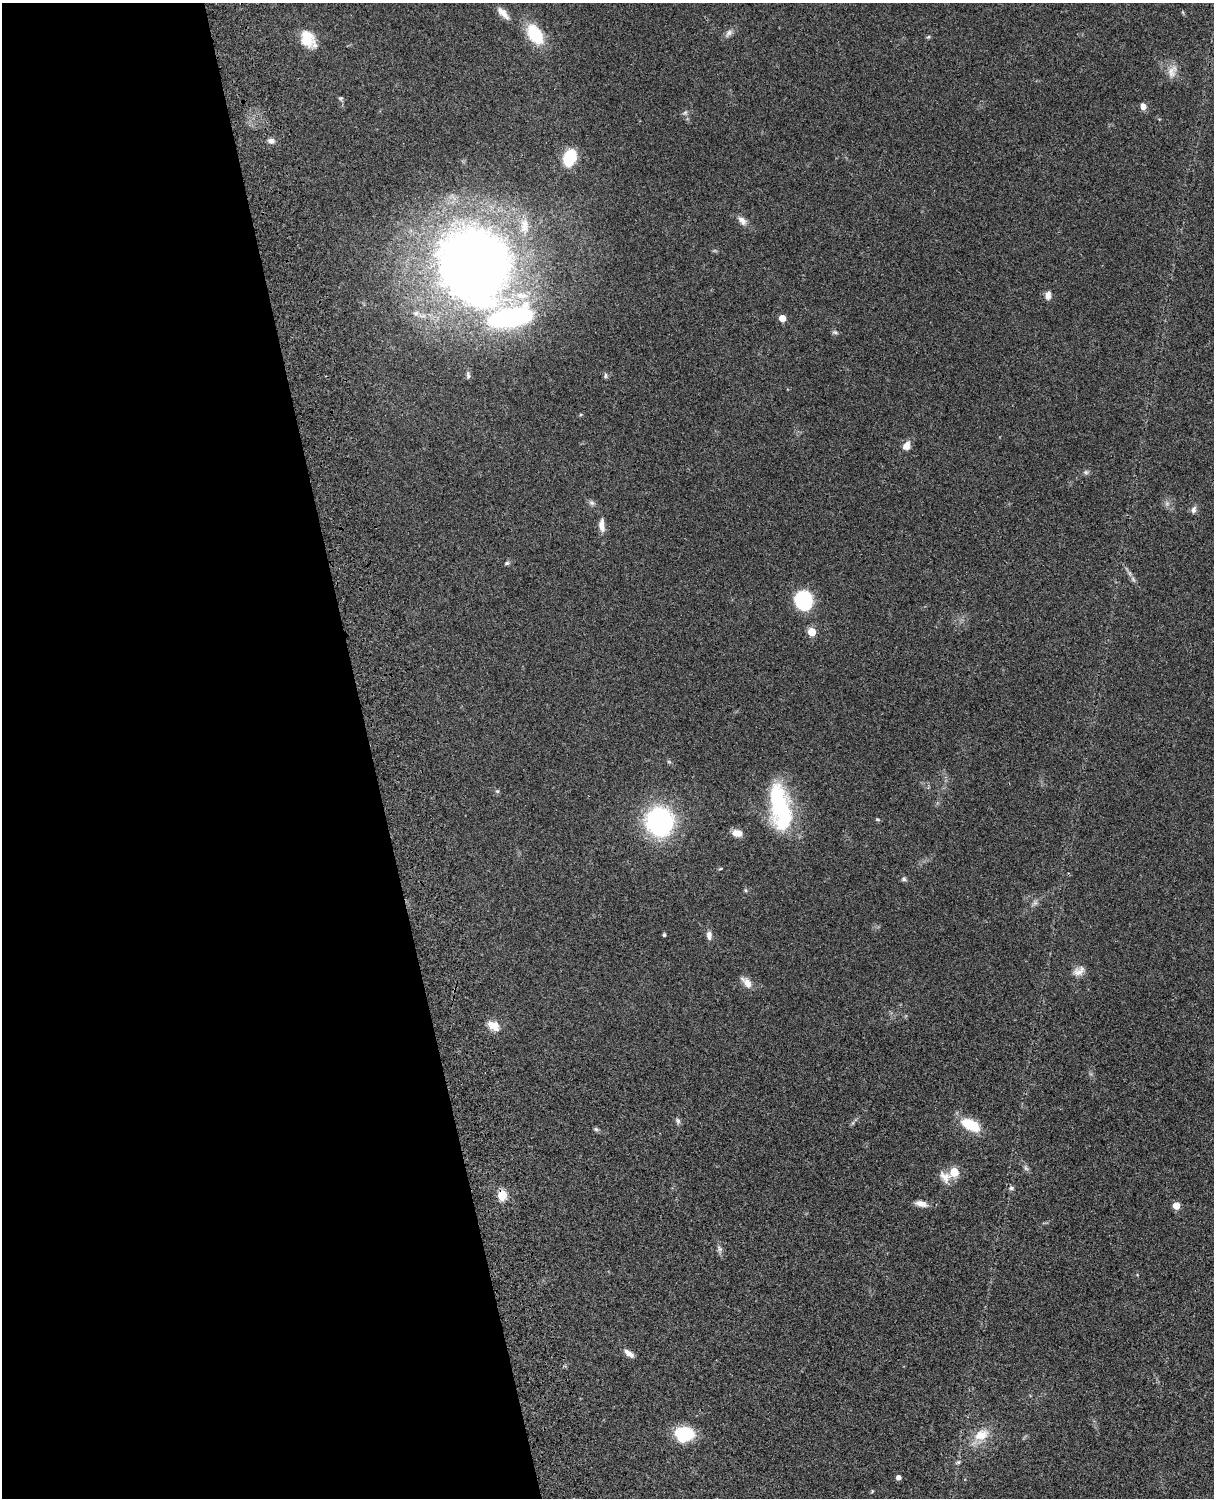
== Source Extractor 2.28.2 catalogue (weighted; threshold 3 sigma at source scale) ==
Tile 5 of 4 x 3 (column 1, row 2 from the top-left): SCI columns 121-1332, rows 1772-3267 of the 5086 x 4926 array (HDU 1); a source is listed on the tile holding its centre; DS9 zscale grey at full resolution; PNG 1216 x 1500 px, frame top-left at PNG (2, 3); no overlay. Shown black and unused: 31% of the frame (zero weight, under 3 of 4 exposures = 6% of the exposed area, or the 3 px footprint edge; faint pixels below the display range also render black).
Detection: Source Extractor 2.28.2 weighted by HDU 2 'WHT'; one run over the whole footprint, this tile lists its part. Background 0.0863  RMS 0.0061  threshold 0.0276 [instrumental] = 3 sigma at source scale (4.5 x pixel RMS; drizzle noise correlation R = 1.50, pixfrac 1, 0.05/0.05 arcsec/px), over >= 5 px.
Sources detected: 65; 1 too faint to see at this stretch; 2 inside a brighter object's white glare — not listed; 1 inside a brighter listed object's ellipse — not listed separately; the other 61 listed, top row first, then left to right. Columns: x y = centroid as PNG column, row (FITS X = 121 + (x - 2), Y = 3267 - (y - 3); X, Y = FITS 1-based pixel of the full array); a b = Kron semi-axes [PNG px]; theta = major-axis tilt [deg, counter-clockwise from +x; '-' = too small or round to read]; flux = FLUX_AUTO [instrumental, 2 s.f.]
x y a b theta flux
503 13 20 7 -45 5
729 33 12 7 54 2.6
535 34 27 15 -56 22
928 37 6 4 18 0.74
307 38 18 14 -69 15
1172 71 19 11 67 5.7
341 98 6 5 - 0.91
1143 106 8 7 - 2.9
685 112 7 4 2 1.1
271 141 8 6 -10 2.6
569 158 14 10 71 31
742 220 14 8 -47 3.6
524 226 23 12 85 11
475 265 52 48 -66 780
1048 295 11 7 85 3
416 313 7 7 - 2.2
511 316 47 23 11 100
782 318 5 4 - 9.1
835 332 8 5 -21 1.2
468 375 9 5 -72 1.3
605 375 6 6 - 1.3
906 446 10 8 60 4.6
1086 472 7 6 - 1.2
592 503 8 6 -2 1.6
1167 503 7 4 0 1.3
1194 510 10 6 71 2.2
602 525 16 7 -86 4.8
507 563 7 5 16 1.1
1133 579 8 4 -54 1.4
804 601 16 14 -63 41
812 632 5 5 - 17
497 791 6 5 - 0.88
780 807 47 18 -78 73
878 819 7 3 -19 0.71
659 821 22 21 - 100
737 833 12 8 -8 5.3
720 869 5 3 - 0.59
904 879 7 5 14 1.2
745 890 6 4 -70 0.74
1035 903 8 6 44 1.7
664 935 4 4 - 1.1
709 935 11 6 -82 2.9
1079 971 16 10 23 4.6
747 983 15 8 -47 4.9
494 1026 17 11 -32 6.6
678 1121 9 5 -80 1.5
971 1125 23 12 -27 17
596 1129 7 5 -21 1.1
1026 1168 7 6 - 1.4
954 1172 5 5 - 19
945 1177 18 13 -48 6.2
1011 1188 7 5 -15 1.3
502 1195 5 5 - 30
921 1204 15 7 -12 4.2
1176 1206 5 5 - 9.7
719 1249 9 5 -60 1.8
629 1353 12 6 -36 3.8
685 1433 16 9 -12 37
981 1435 22 14 23 12
958 1462 7 5 29 1.1
898 1478 4 4 - 2.8
Overlapping masked pixels (flux is a lower limit): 1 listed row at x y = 502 1195